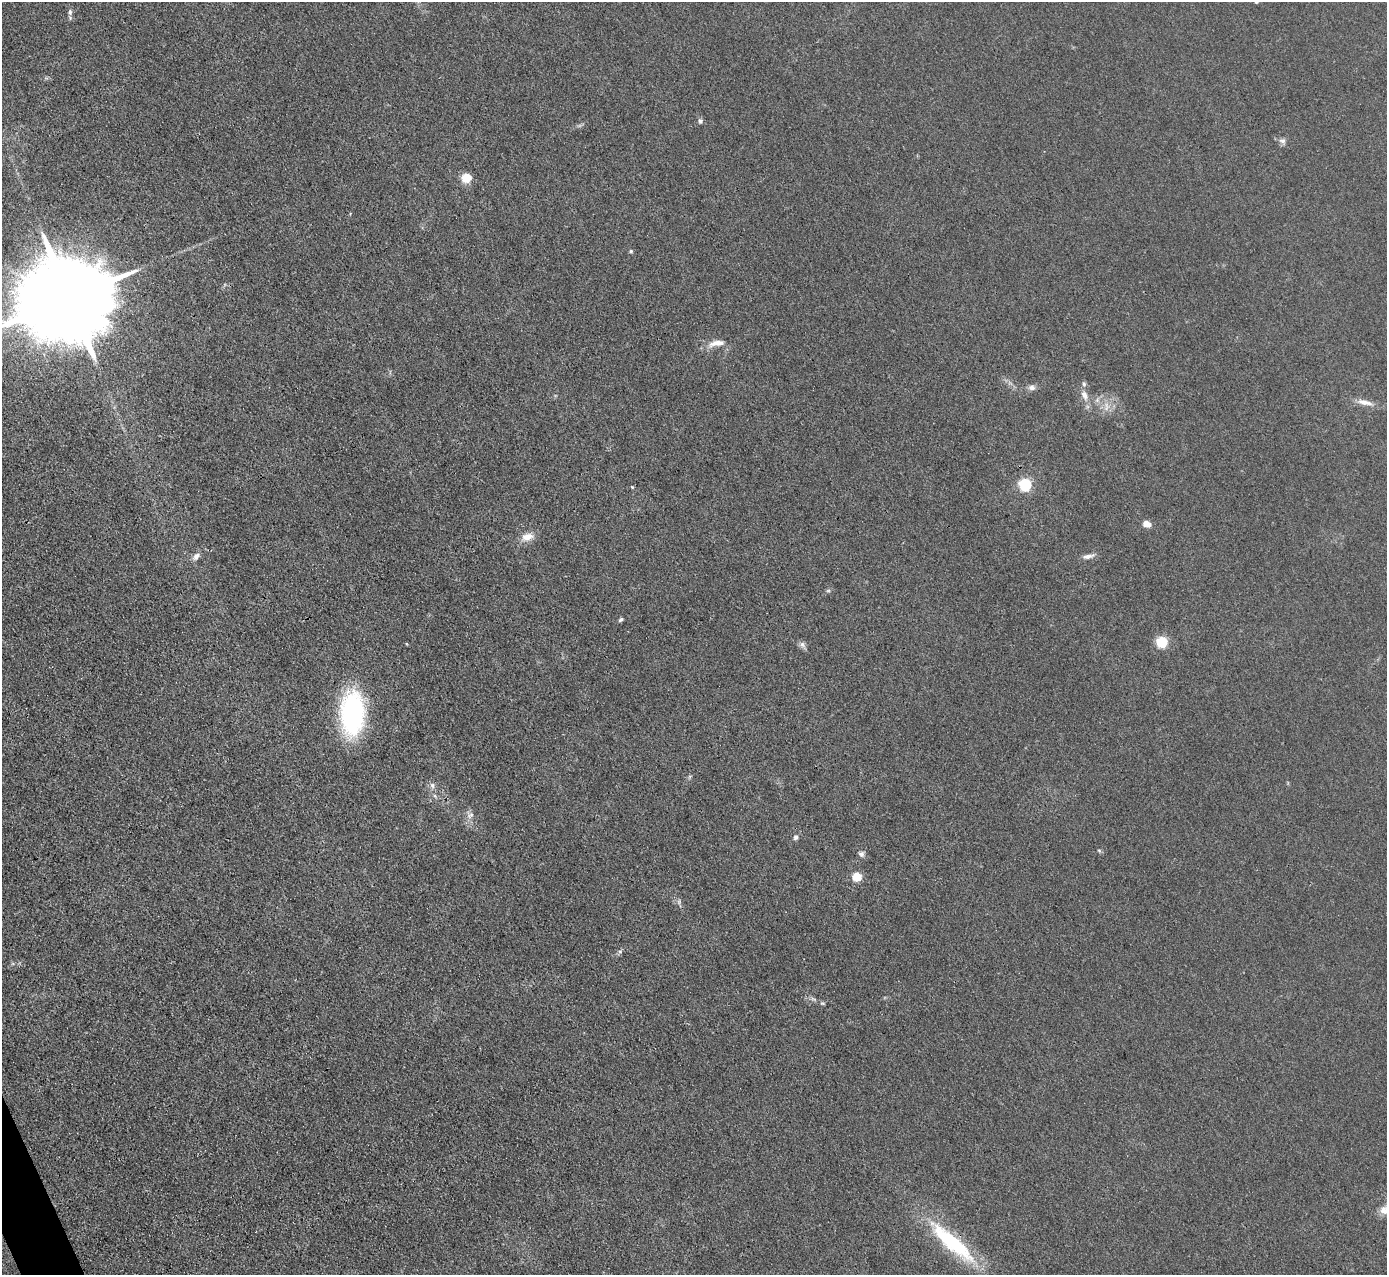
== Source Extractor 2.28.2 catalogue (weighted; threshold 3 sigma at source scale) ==
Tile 7 of 4 x 4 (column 3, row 2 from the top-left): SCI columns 2771-4155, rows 2698-3970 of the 5540 x 5526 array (HDU 1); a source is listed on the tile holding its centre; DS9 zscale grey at full resolution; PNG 1389 x 1277 px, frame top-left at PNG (2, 2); no overlay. Shown black and unused: <1% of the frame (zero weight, under 3 of 4 exposures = <1% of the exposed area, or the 3 px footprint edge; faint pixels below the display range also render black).
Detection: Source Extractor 2.28.2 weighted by HDU 2 'WHT'; one run over the whole footprint, this tile lists its part. Background 0.0438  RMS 0.0059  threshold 0.0267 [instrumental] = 3 sigma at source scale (4.5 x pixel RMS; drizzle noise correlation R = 1.50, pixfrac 1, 0.05/0.05 arcsec/px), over >= 5 px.
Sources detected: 36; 1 too faint to see at this stretch — not listed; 2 inside a brighter listed object's ellipse — not listed separately; the other 33 listed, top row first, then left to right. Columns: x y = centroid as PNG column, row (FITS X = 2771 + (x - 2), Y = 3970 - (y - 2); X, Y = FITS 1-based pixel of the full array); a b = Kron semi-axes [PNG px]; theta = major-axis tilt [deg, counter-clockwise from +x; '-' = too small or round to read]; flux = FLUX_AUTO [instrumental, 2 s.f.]
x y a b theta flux
70 12 9 6 85 2
700 121 6 5 - 1.6
1282 141 9 8 - 2.2
466 177 5 5 - 33
631 251 5 5 - 0.83
68 298 29 19 17 16000
717 343 26 9 10 6.7
1032 387 9 7 0 2.6
1084 395 15 8 -64 4.8
1365 402 23 7 -12 5.5
1106 407 14 8 90 5
1025 484 6 5 - 93
632 487 4 3 - 0.57
1146 523 8 6 -28 5.4
527 537 17 10 16 6.3
196 556 11 7 44 3
1088 556 17 6 11 3.1
828 591 6 4 1 0.86
621 619 6 4 34 1.2
1162 642 5 5 - 60
802 644 10 7 -30 2.2
352 714 38 20 88 110
432 785 9 6 -74 2.2
435 796 6 4 -72 0.98
470 815 11 7 37 2.8
796 837 7 6 - 1.8
1099 850 6 4 -3 0.8
861 854 7 7 - 1.9
857 876 5 5 - 27
620 951 6 4 0 0.98
814 999 10 4 -22 1.6
1384 1210 13 11 -63 5.4
952 1242 66 16 -41 55
Overlapping masked pixels (flux is a lower limit): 1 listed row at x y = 952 1242
Isophote crosses this tile's border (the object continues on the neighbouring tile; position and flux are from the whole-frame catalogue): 2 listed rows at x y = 68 298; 1384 1210